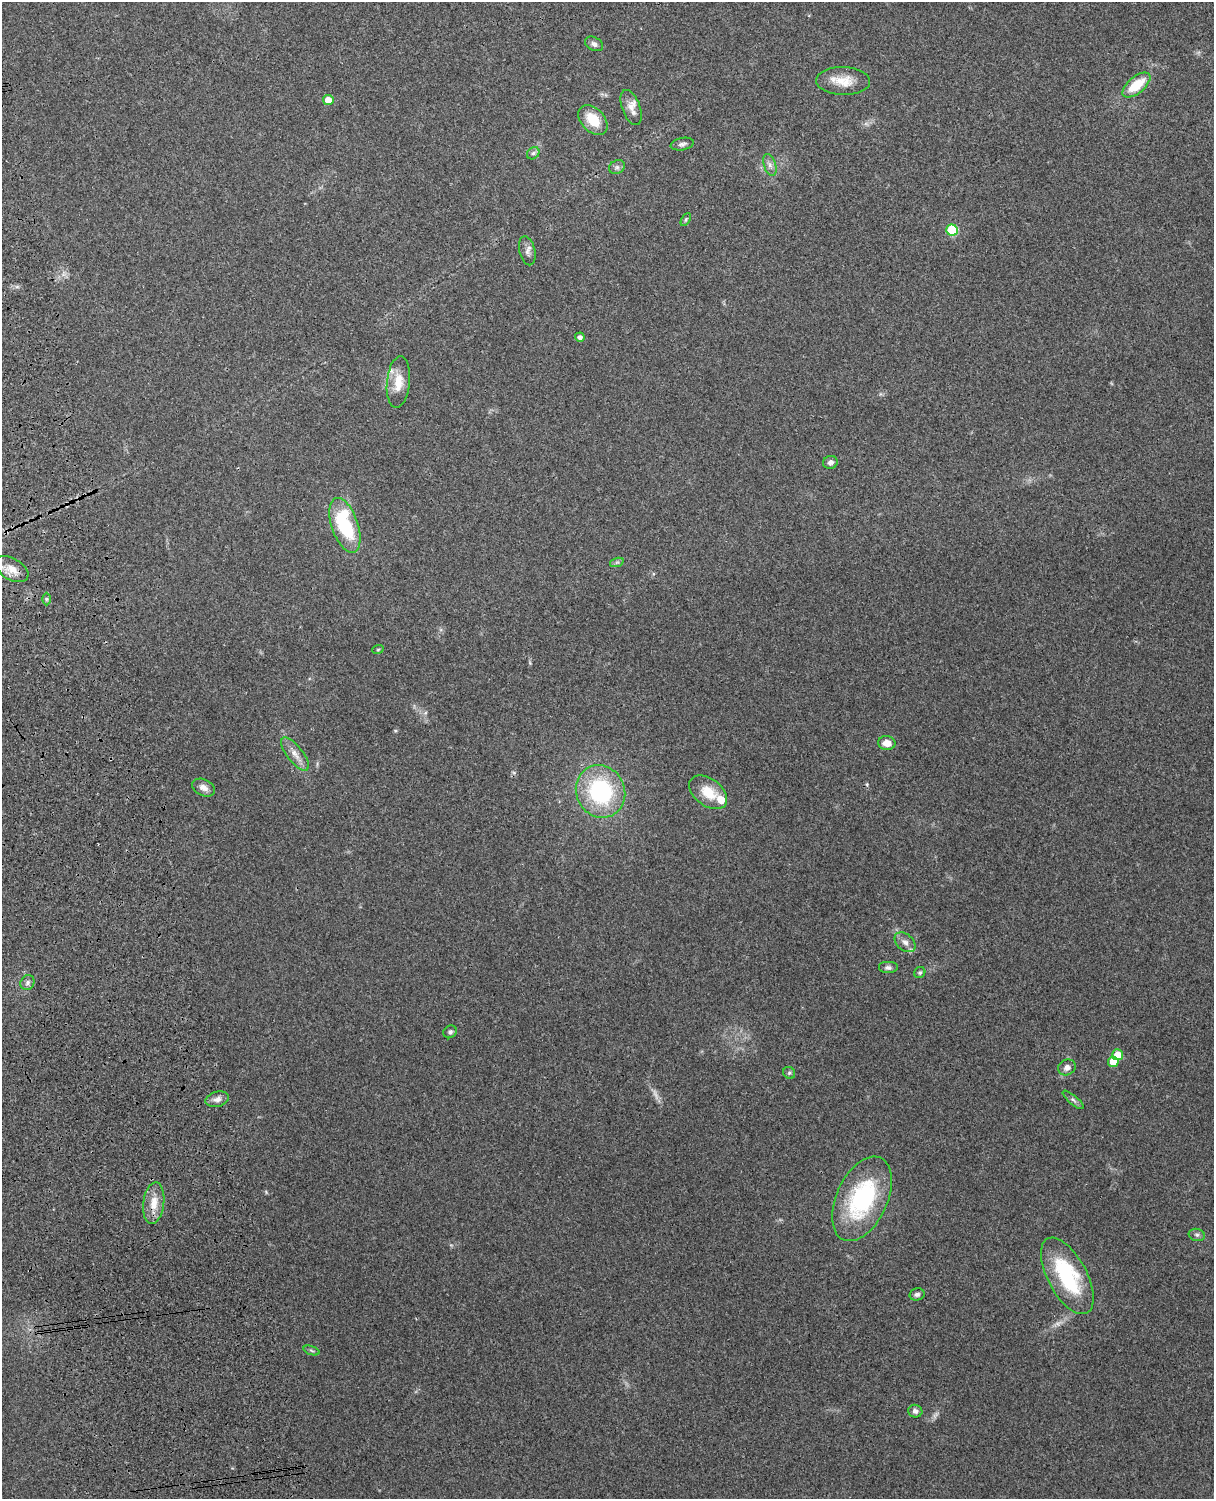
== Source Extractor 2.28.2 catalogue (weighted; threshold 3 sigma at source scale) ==
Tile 7 of 4 x 3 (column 3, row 2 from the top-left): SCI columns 2545-3756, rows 1660-3156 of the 5090 x 4929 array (HDU 1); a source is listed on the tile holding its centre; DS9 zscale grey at full resolution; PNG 1216 x 1501 px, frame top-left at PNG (2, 2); each listed source drawn as its Kron ellipse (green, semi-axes under 4 px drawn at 4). Shown black and unused: <1% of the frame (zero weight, under 3 of 4 exposures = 6% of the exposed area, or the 3 px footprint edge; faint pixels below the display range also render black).
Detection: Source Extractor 2.28.2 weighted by HDU 2 'WHT'; one run over the whole footprint, this tile lists its part. Background 0.29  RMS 0.0093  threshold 0.0419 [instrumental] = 3 sigma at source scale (4.5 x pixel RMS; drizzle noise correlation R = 1.50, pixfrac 1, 0.05/0.05 arcsec/px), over >= 5 px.
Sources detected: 48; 1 too faint to see at this stretch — neither listed nor drawn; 3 inside a brighter listed object's ellipse — not listed separately; the other 44 listed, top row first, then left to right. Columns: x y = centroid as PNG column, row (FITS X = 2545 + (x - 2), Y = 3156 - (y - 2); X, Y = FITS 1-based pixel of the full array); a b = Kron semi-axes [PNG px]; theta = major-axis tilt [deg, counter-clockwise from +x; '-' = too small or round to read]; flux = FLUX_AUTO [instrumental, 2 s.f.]
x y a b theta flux
594 44 9 6 -27 4
843 81 27 14 -1 17
1136 85 17 8 39 26
328 100 5 5 - 10
631 107 18 9 -69 7.7
593 120 17 11 -47 24
682 144 12 6 11 3.1
533 153 7 5 43 2.2
770 165 11 6 -72 3.9
617 167 8 6 26 2.6
686 219 7 4 60 1.4
952 230 6 5 - 47
527 251 15 8 -77 4.7
580 337 5 4 - 3.2
398 382 26 11 84 16
830 462 7 6 - 3.5
345 525 29 13 -71 69
617 562 7 4 18 1.8
12 569 18 10 -30 11
46 599 6 4 -90 1.4
378 649 6 3 20 0.93
887 743 9 7 -1 8.5
295 754 20 8 -52 8.3
203 788 12 8 -25 5.7
601 791 27 24 -63 99
708 792 21 13 -37 21
905 942 12 8 -39 5.5
888 968 10 6 0 3
920 972 6 5 - 1.7
27 983 8 6 56 3
450 1032 7 6 - 2.3
1118 1055 5 5 - 14
1113 1062 5 5 - 16
1067 1067 9 7 29 4.7
789 1073 6 5 - 1.7
217 1099 12 7 15 5.1
1073 1100 13 4 -40 2.8
862 1199 45 25 65 100
154 1203 21 10 83 14
1197 1235 8 6 -13 2.3
1067 1276 42 19 -62 81
917 1294 7 6 - 2.8
311 1350 8 3 -19 1.6
915 1411 7 6 - 3.5